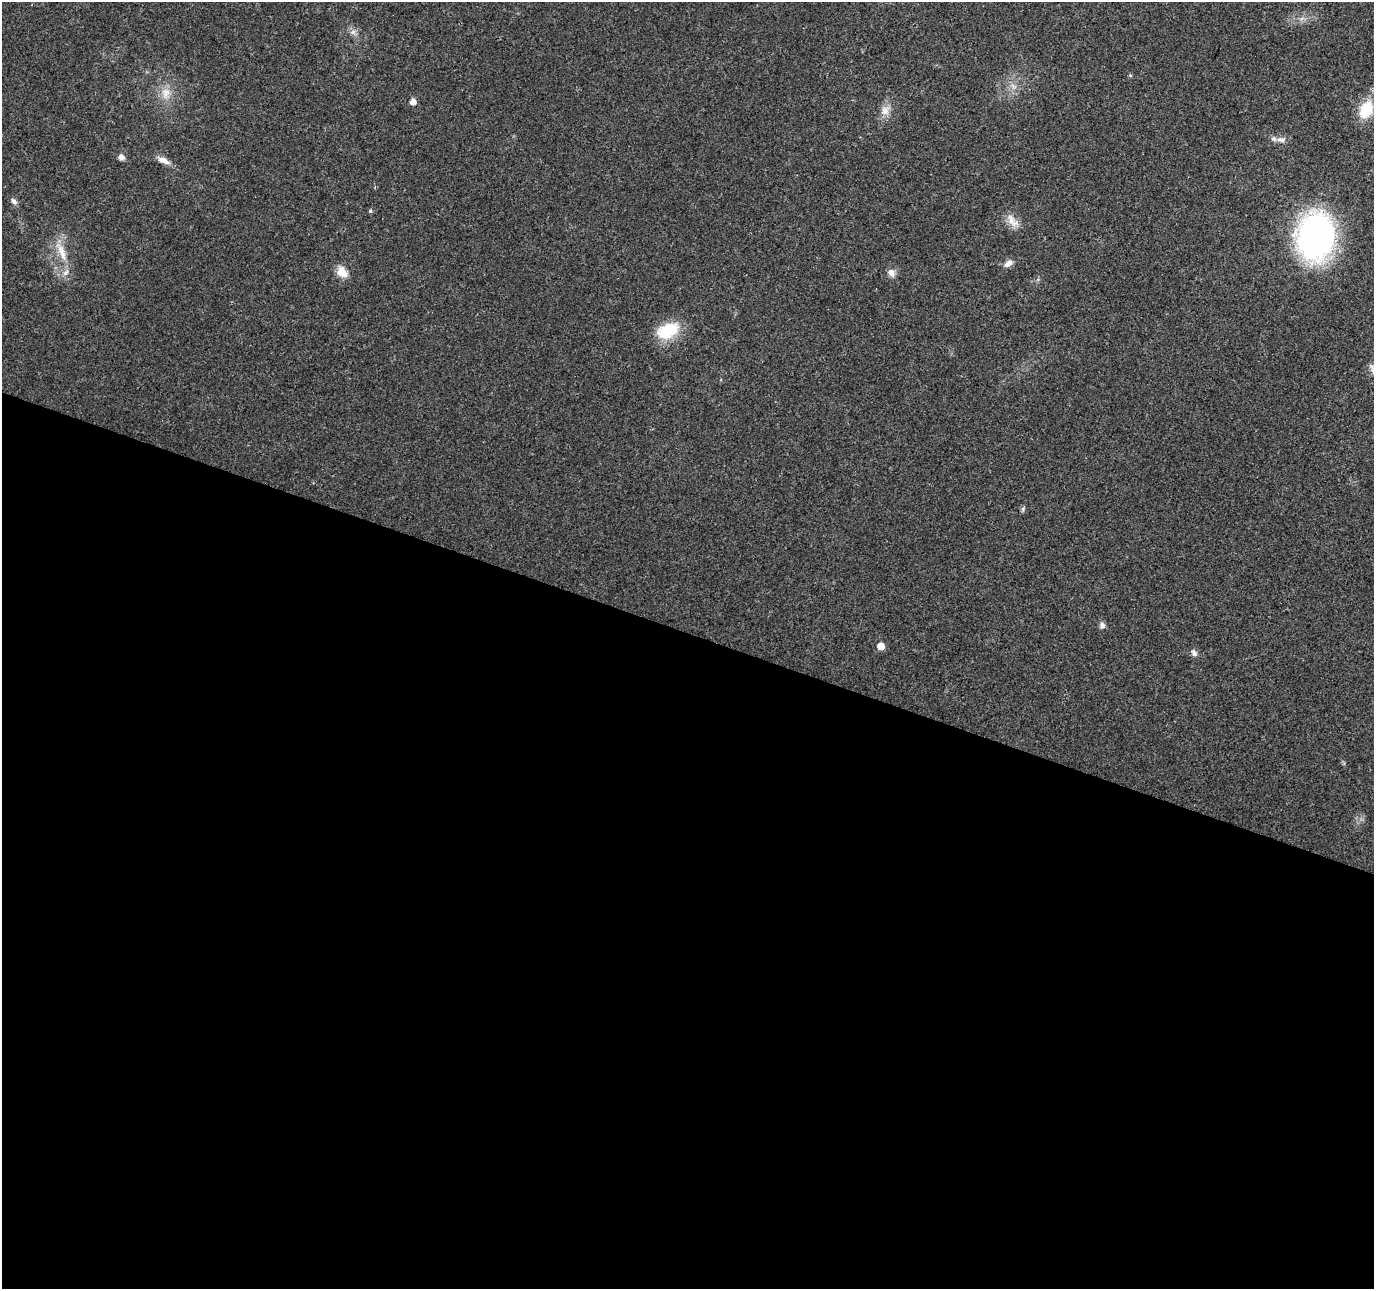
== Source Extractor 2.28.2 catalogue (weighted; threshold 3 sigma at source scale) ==
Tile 14 of 4 x 4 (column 2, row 4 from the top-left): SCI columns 1379-2750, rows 216-1502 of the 5505 x 5644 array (HDU 1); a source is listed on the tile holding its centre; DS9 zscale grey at full resolution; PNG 1376 x 1291 px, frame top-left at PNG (2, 2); no overlay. Shown black and unused: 51% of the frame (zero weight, under 3 of 4 exposures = <1% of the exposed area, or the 3 px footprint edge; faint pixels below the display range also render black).
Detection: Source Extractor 2.28.2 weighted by HDU 2 'WHT'; one run over the whole footprint, this tile lists its part. Background 0.0261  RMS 0.0033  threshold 0.0148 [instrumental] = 3 sigma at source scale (4.5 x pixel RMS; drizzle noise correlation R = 1.50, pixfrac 1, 0.0396/0.0396 arcsec/px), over >= 5 px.
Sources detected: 25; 1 long thin detection or spike segment (spike, bleed or trail) — not listed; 2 inside a brighter listed object's ellipse — not listed separately; the other 22 listed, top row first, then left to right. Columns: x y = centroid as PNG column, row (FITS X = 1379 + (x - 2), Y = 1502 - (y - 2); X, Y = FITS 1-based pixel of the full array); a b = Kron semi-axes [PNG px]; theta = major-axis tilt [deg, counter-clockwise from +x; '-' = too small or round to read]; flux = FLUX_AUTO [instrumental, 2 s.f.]
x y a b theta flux
353 32 7 7 - 1.2
1013 86 10 6 -52 1.6
166 93 17 13 81 4.5
413 102 5 5 - 2.3
885 110 14 12 54 3.2
1366 110 20 13 65 10
1281 140 12 6 -14 1.6
121 157 7 6 - 1.4
163 160 16 7 -24 2.6
14 201 9 6 -44 1.2
370 211 5 4 - 0.48
1012 221 23 10 -54 3.6
1315 237 35 27 81 110
61 251 33 9 -67 5.8
1008 263 12 7 38 1.9
342 272 16 12 -47 3.8
892 273 11 9 -66 2
668 331 26 16 23 14
1023 509 8 5 64 0.63
1102 625 8 8 - 1.2
881 646 5 5 - 4.3
1194 653 10 7 -59 1.3